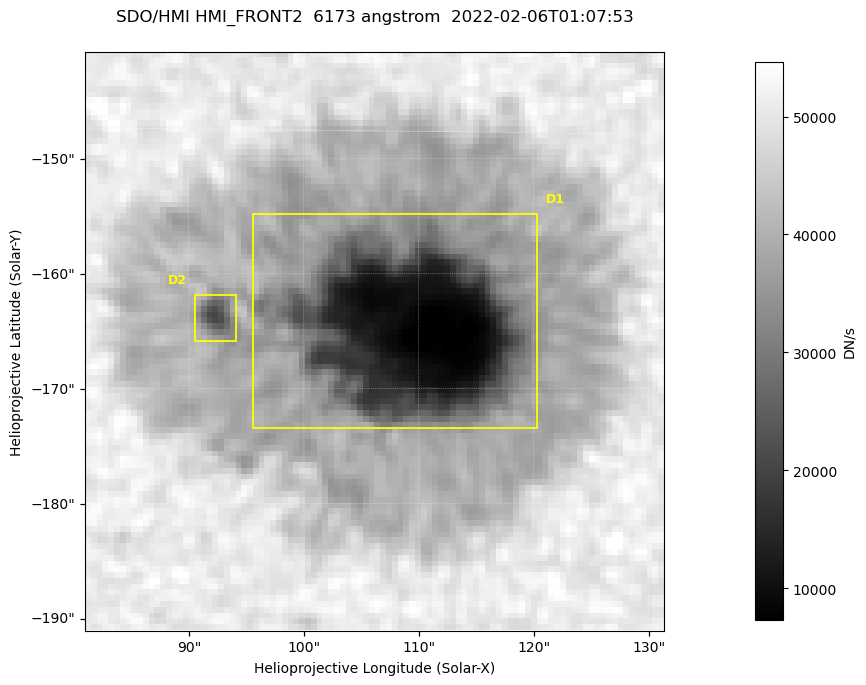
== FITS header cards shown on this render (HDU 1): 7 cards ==
TELESCOP= 'SDO/HMI '           / Telescope
INSTRUME= 'HMI_FRONT2'         / For HMI: HMI_SIDE1, HMI_FRONT2, or HMI_COMBINED
WAVELNTH=                6173. / [angstrom] Wavelength
DATE-OBS= '2022-02-06T01:07:53.500' / [ISO] Observation date {DATE__OBS}
CTYPE1  = 'HPLN-TAN'           / CTYPE1: HPLN
CTYPE2  = 'HPLT-TAN'           / CTYPE2: HPLT
BUNIT   = 'DN/s    '           / Physical Units

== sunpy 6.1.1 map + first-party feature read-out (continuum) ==
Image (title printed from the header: SDO/HMI HMI_FRONT2  6173 angstrom  2022-02-06T01:07:53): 100 x 100 px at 0.504 arcsec/px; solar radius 973 arcsec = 1931 px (partial field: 0.1% of the solar disc is inside the frame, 100% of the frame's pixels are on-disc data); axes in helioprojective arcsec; data unit DN/s (BUNIT, on the colour bar)
Orientation: roll -0.0702 deg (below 1 deg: not rotated)
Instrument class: CONTINUUM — white-light / continuum photospheric image (CONTENT/OBS_TYPE)
Dark features (sunspots / pores): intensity divided by the frame's on-disc median (partial field: no limb-darkening profile); reference = the frame's on-disc median (the 8%-of-disc-diameter window exceeds this field); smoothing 3 px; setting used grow <= 0.75, no closing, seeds <= 0.75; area >= 9 px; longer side >= 3 px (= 1.5 arcsec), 3 px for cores <= 0.7; partial field; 2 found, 2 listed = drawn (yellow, D1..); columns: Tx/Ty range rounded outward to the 2 arcsec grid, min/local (2 s.f., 1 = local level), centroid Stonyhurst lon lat
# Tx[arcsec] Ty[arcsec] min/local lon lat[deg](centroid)
D1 94..122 -174..-154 0.15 +7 -16
D2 90..94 -166..-162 0.5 +6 -16